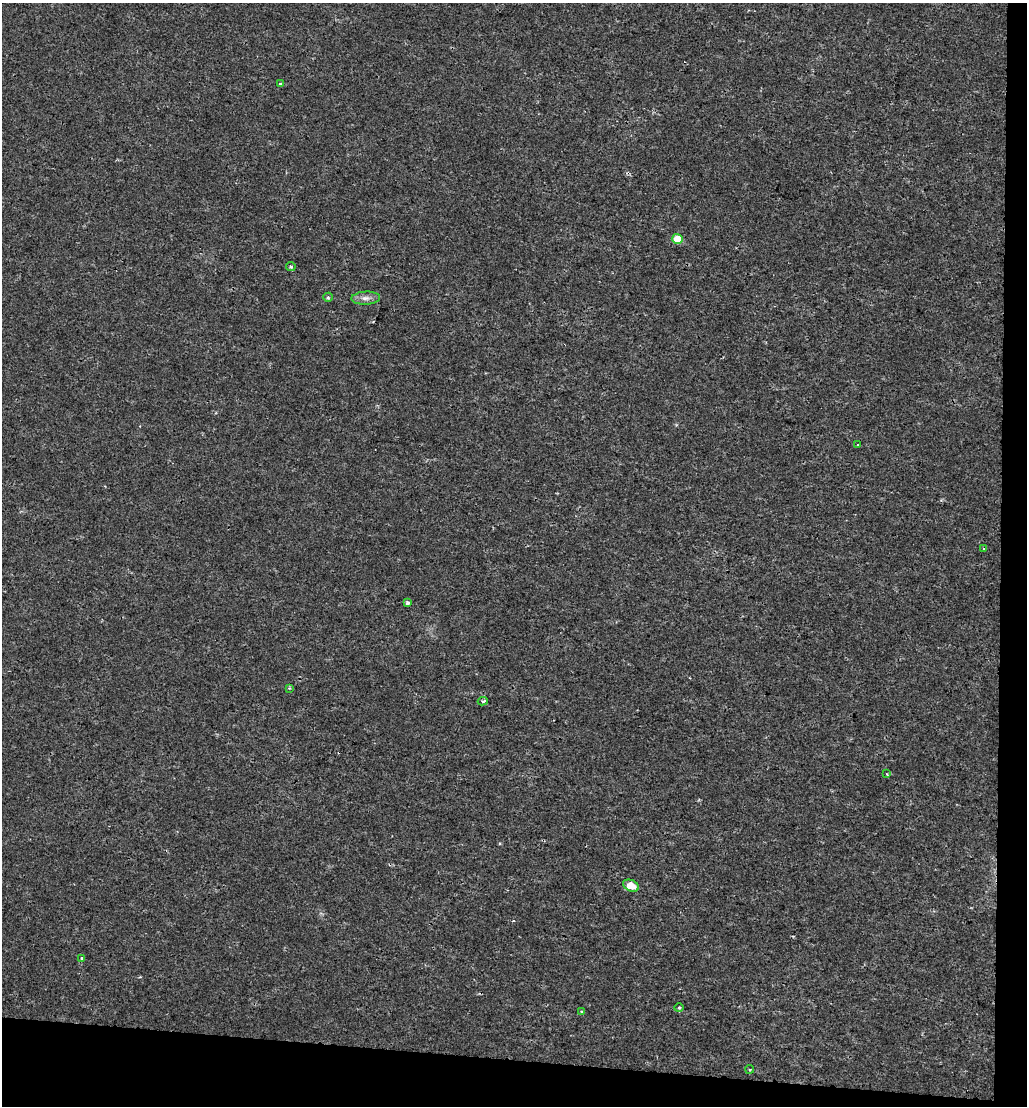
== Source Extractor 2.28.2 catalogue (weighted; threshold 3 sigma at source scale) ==
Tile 4 of 2 x 2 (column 2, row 2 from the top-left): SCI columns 1164-2188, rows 1-1104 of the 2327 x 2207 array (HDU 1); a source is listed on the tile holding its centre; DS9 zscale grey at full resolution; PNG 1029 x 1108 px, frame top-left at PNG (2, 3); each listed source drawn as its Kron ellipse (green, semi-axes under 4 px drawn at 4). Shown black and unused: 7% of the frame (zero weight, under 2 of 3 exposures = <1% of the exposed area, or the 3 px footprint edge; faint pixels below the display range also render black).
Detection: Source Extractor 2.28.2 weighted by HDU 2 'WHT'; one run over the whole footprint, this tile lists its part. Background 0.00532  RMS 0.0024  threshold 0.0106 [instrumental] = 3 sigma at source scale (4.5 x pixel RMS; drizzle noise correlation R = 1.50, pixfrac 1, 0.0396/0.0396 arcsec/px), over >= 5 px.
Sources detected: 16; all 16 listed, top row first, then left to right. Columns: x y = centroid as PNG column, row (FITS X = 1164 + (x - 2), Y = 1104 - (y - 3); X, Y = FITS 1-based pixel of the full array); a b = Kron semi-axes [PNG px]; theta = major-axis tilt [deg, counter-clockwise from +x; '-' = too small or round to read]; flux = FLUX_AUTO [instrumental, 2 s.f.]
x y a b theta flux
281 84 4 3 - 0.52
677 239 5 5 - 4.9
291 266 5 4 - 0.38
328 297 5 4 - 0.35
366 298 14 6 3 1.3
857 445 3 2 - 0.19
983 549 3 3 - 0.4
407 603 4 3 - 0.83
289 688 4 4 - 0.26
483 701 5 3 - 0.5
887 774 3 3 - 0.18
631 886 8 5 -26 3.6
81 959 3 3 - 0.96
679 1008 4 3 - 0.23
582 1011 4 3 - 0.29
750 1069 4 2 - 0.23